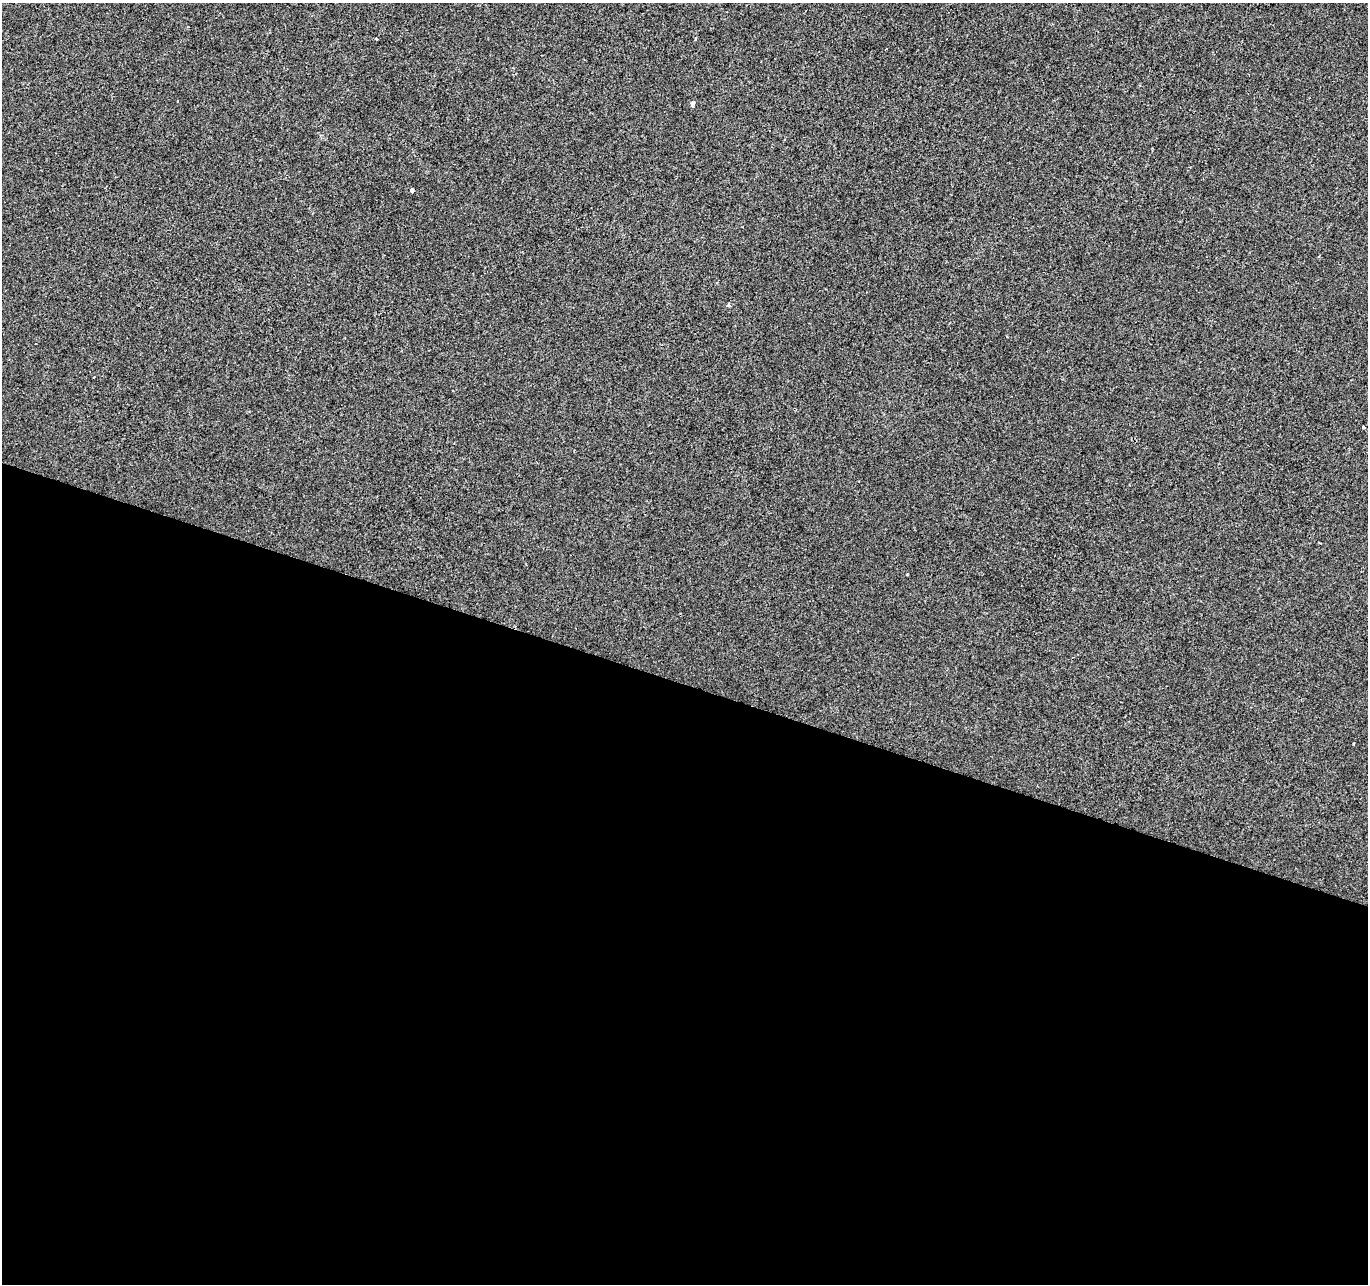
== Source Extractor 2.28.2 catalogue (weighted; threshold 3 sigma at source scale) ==
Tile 14 of 4 x 4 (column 2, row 4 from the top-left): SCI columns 1374-2739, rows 277-1558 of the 5470 x 5615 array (HDU 1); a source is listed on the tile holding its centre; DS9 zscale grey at full resolution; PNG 1370 x 1286 px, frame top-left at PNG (2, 3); no overlay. Shown black and unused: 47% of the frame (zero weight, under 2 of 3 exposures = <1% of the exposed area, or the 3 px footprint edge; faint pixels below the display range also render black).
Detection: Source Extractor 2.28.2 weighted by HDU 2 'WHT'; one run over the whole footprint, this tile lists its part. Background 1.71e-04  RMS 0.0042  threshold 0.0189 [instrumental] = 3 sigma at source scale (4.5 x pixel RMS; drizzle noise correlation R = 1.50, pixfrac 1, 0.0396/0.0396 arcsec/px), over >= 5 px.
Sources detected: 6; all 6 listed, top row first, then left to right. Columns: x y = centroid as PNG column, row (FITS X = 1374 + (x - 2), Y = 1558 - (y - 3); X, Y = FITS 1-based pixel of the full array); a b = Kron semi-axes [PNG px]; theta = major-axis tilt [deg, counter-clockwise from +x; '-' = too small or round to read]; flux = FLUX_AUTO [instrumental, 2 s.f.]
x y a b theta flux
376 39 3 2 - 0.38
693 104 4 4 - 1.6
412 190 4 4 - 3.6
728 305 5 4 - 0.82
1363 427 3 3 - 0.86
1354 744 3 2 - 0.32